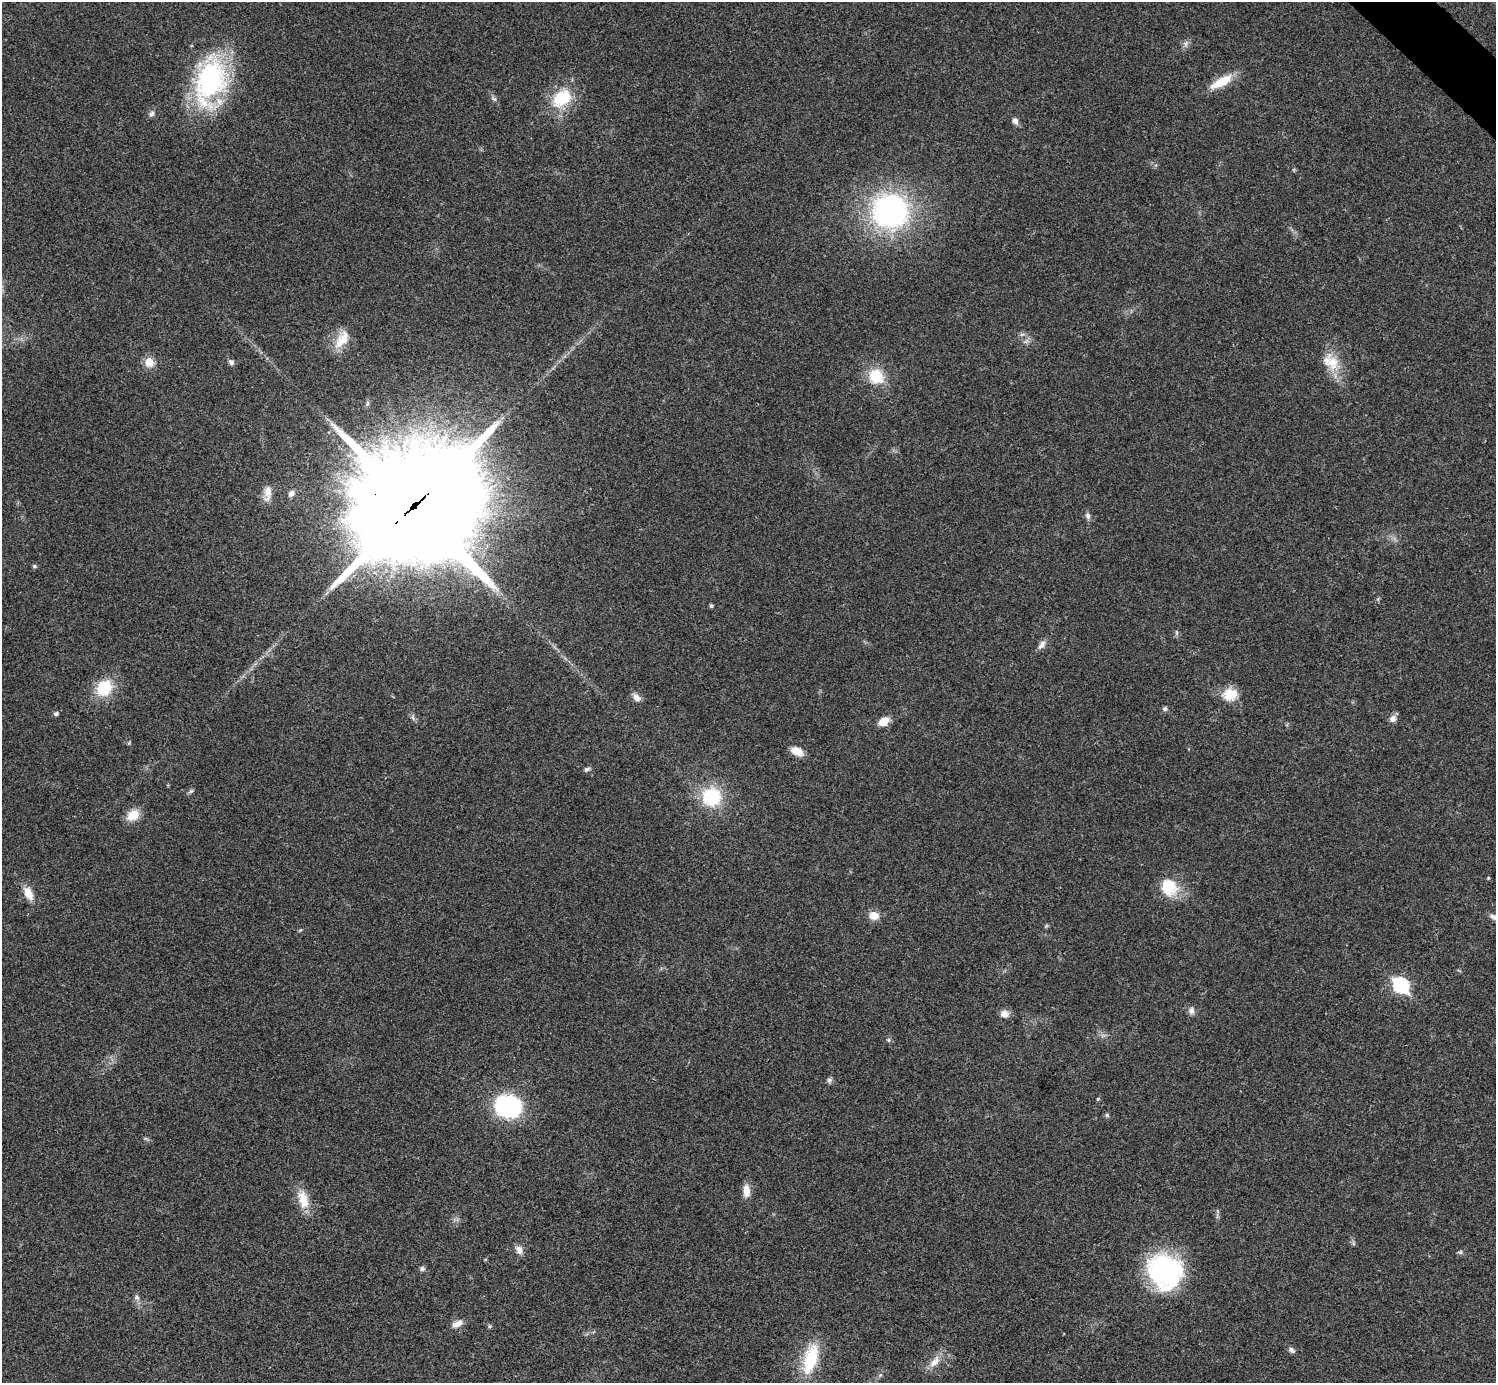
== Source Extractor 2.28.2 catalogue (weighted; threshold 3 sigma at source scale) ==
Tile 10 of 4 x 4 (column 2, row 3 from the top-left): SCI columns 1500-2993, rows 1682-3062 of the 5983 x 5983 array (HDU 1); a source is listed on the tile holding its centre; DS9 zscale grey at full resolution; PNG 1498 x 1385 px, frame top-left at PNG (2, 2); no overlay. Shown black and unused: <1% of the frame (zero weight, under 3 of 4 exposures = <1% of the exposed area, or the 3 px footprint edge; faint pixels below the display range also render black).
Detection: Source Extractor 2.28.2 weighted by HDU 2 'WHT'; one run over the whole footprint, this tile lists its part. Background 0.0195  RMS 0.004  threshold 0.0179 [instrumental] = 3 sigma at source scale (4.5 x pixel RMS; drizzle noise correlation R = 1.50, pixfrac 1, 0.05/0.05 arcsec/px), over >= 5 px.
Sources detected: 66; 2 too faint to see at this stretch — not listed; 1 inside a brighter listed object's ellipse — not listed separately; the other 63 listed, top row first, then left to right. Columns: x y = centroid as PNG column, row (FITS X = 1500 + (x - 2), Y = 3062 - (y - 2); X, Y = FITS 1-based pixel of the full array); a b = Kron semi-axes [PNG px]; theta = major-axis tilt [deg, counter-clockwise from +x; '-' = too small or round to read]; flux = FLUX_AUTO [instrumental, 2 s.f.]
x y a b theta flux
1186 43 10 7 46 1.5
210 81 62 35 76 63
1221 82 31 10 30 8.9
562 98 30 21 37 16
494 99 8 5 -30 0.95
151 114 9 7 47 1.3
1015 121 9 7 -60 1.8
890 211 27 25 -9 110
1022 334 7 4 19 0.76
342 339 27 13 56 7.5
149 362 10 9 - 5.2
231 362 8 6 -43 1.2
1333 362 25 19 -84 9.5
876 376 14 13 - 14
267 493 22 10 84 3.9
291 493 8 6 41 1.7
414 506 44 42 21 9900
1088 516 10 6 -74 1.4
34 566 6 5 - 0.6
711 606 4 4 - 0.75
1176 633 8 4 -82 0.68
1042 645 13 7 56 2
104 688 15 12 44 16
1230 694 18 16 12 7.5
637 697 12 7 -47 2.1
1165 709 6 5 - 1.1
56 714 7 6 - 0.89
413 717 9 4 -81 0.89
1393 719 10 8 49 2
884 721 10 7 30 5.6
797 751 15 9 -26 4.5
587 769 8 5 16 0.96
191 791 8 5 35 0.79
711 797 19 18 - 23
133 815 15 11 37 6.8
1488 878 4 3 - 0.39
1169 887 22 20 -69 13
28 893 16 9 -63 5.3
874 915 10 8 -16 4.9
1494 917 12 7 -21 1.9
1046 926 6 4 45 0.51
1401 985 8 7 - 66
1191 1011 10 8 -88 1.7
1004 1014 9 8 - 3
889 1040 6 5 - 0.7
829 1080 7 6 - 1.1
1098 1099 5 4 - 0.46
508 1106 15 12 -17 80
1107 1115 6 5 - 0.74
746 1191 16 8 -88 3.9
303 1199 26 13 -75 7.5
1353 1243 7 4 -72 0.67
519 1250 11 8 -65 2.5
1460 1252 6 5 - 0.68
422 1269 7 6 - 0.97
1165 1271 35 30 -43 66
137 1297 8 7 - 1.4
457 1324 13 7 23 2.9
489 1326 6 5 - 0.58
1292 1350 9 6 -35 1.3
811 1359 37 15 73 19
935 1362 19 9 49 4.5
880 1375 6 4 45 0.69
Overlapping masked pixels (flux is a lower limit): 1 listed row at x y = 414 506
Isophote crosses this tile's border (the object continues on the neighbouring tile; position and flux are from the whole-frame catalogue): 2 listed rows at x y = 210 81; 1494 917